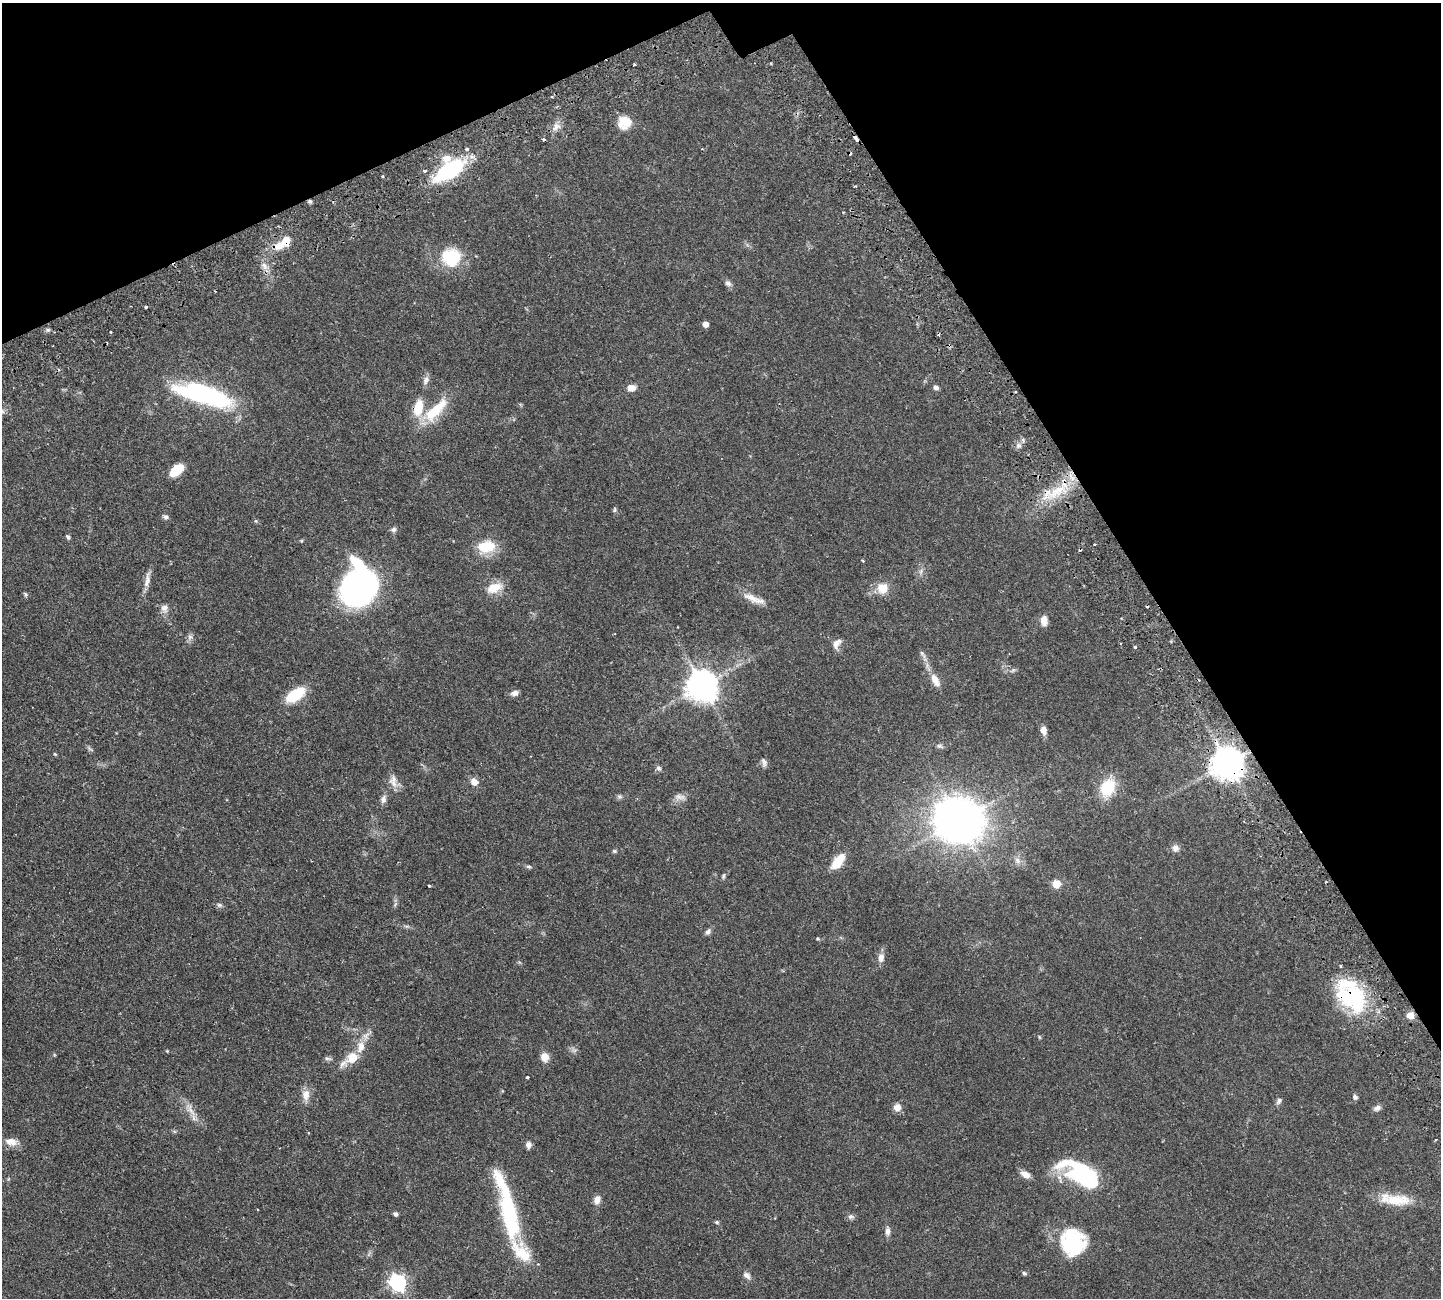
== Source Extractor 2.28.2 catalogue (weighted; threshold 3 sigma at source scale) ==
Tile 3 of 4 x 4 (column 3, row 1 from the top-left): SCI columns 3110-4548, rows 4232-5527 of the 6326 x 6317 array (HDU 1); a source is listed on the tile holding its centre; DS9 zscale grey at full resolution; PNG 1443 x 1300 px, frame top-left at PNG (2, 3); no overlay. Shown black and unused: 26% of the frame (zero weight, under 2 of 3 exposures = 12% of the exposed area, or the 3 px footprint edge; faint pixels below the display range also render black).
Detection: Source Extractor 2.28.2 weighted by HDU 2 'WHT'; one run over the whole footprint, this tile lists its part. Background 0.0542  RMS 0.0052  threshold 0.0233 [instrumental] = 3 sigma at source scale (4.5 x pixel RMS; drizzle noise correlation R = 1.50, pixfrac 1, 0.05/0.05 arcsec/px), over >= 5 px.
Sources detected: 129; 1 too faint to see at this stretch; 3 inside a brighter object's white glare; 9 cosmic-ray / hot-pixel residue — not listed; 9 inside a brighter listed object's ellipse — not listed separately; the other 107 listed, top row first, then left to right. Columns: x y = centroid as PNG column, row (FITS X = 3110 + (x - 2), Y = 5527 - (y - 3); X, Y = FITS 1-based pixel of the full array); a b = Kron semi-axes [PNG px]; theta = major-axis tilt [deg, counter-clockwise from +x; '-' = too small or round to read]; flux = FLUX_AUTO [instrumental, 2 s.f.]
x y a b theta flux
634 65 3 3 - 0.93
625 122 16 15 - 8.4
556 127 13 8 38 3.1
856 139 6 3 -55 3
544 140 4 3 - 0.9
449 170 35 15 32 41
425 171 4 3 - 1.1
310 201 5 4 - 0.9
279 246 18 10 19 7
451 257 22 20 5 23
264 266 13 6 -67 2.9
728 283 9 7 -33 1.7
146 307 3 3 - 0.61
705 324 5 5 - 3
48 330 6 5 - 0.93
426 380 13 7 71 2.3
936 387 6 5 - 1.7
631 388 9 7 4 4.3
200 391 58 22 -8 56
418 408 24 13 78 11
435 411 42 14 44 18
1018 445 8 7 - 1.9
177 470 15 8 41 13
1055 492 43 13 20 17
615 510 7 5 -87 0.84
166 517 8 6 -12 1.4
256 521 5 4 - 0.65
393 529 8 6 5 1.4
68 537 6 4 -49 0.93
1095 544 3 3 - 0.95
486 547 24 16 10 13
862 561 5 3 - 0.5
921 571 10 5 64 1.6
147 580 23 7 79 3.7
494 588 21 12 21 8.2
882 588 14 14 - 7.4
360 589 30 25 52 200
26 594 7 5 -65 0.78
754 599 33 8 -21 5.9
164 608 12 10 -70 2.9
1044 621 11 8 -88 4.1
190 637 10 6 80 1.7
836 644 13 9 54 3.3
1135 647 3 3 - 1.6
923 654 17 5 -60 2.1
1013 670 9 4 35 0.97
935 680 19 9 -61 5.2
702 685 11 10 - 680
515 693 9 6 11 2.2
295 695 24 12 34 16
1043 730 9 6 -82 3.1
940 746 9 6 -12 1.2
89 748 9 4 -36 0.97
55 754 5 3 - 0.52
531 756 3 2 - 0.33
764 762 12 6 -76 1.6
1227 763 10 9 - 1000
659 768 8 6 -47 1.2
474 782 8 7 - 3.9
393 783 21 8 -23 3.5
1107 788 19 13 68 20
620 797 8 6 0 1.1
680 797 18 8 -9 2.8
383 799 12 8 75 2.2
958 820 21 19 -15 700
1175 848 10 9 - 2.5
614 851 6 5 - 0.78
1017 860 9 8 - 2.3
838 861 19 9 51 11
529 866 7 5 -14 0.88
723 876 7 4 74 0.81
1056 884 9 9 - 5
429 886 3 3 - 1
219 905 8 6 -2 1.2
406 926 8 4 0 0.93
708 932 9 6 47 1.6
818 938 5 4 - 0.6
881 958 13 8 87 3
1351 996 43 27 -54 49
1410 1015 7 6 - 4.5
1039 1037 5 3 - 0.51
167 1051 4 3 - 0.42
544 1057 10 9 - 4.5
353 1058 15 11 38 8.6
327 1059 10 5 -11 1.2
527 1077 3 3 - 0.76
306 1095 16 10 -89 4.5
1355 1097 6 5 - 1.2
1279 1101 10 6 54 1.4
897 1107 9 8 - 3.7
1377 1108 10 6 22 1.8
190 1109 28 8 -59 5.5
11 1141 15 9 -7 4.8
528 1145 8 6 -82 2.1
1025 1174 12 7 -28 3.4
1081 1174 48 21 -30 47
1395 1199 40 13 -6 14
597 1200 10 7 69 3.3
395 1214 5 5 - 1.2
851 1217 8 7 - 1.4
511 1220 41 20 -75 34
717 1222 6 4 -21 0.68
887 1231 13 6 -89 2.2
1073 1242 27 26 - 37
1024 1273 6 5 - 0.86
747 1275 11 8 -38 2.3
398 1283 8 7 - 130
Overlapping masked pixels (flux is a lower limit): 8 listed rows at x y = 856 139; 449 170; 310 201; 279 246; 418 408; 1055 492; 1227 763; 1351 996